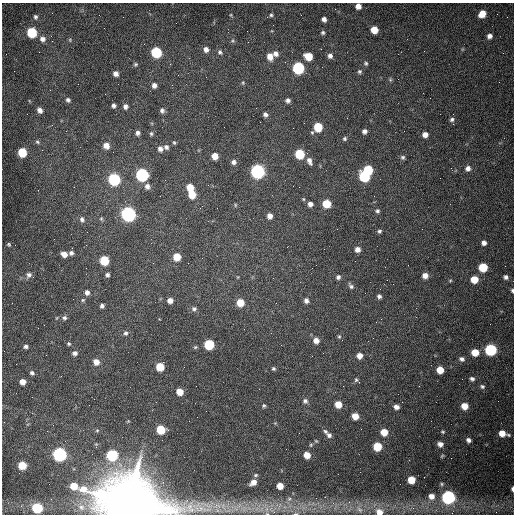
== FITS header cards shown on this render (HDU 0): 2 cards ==
NAXIS1  =                  512 /fastest changing axis
NAXIS2  =                  512 /next to fastest changing axis

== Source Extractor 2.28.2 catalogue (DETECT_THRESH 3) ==
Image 512 x 512 px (HDU 0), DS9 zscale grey, 1 PNG px = 1 image px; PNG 516 x 516 px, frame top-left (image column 1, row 512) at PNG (2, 3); no overlay
Background 1540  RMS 24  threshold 71.5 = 3 sigma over >= 5 px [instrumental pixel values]
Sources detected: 171; all 171 listed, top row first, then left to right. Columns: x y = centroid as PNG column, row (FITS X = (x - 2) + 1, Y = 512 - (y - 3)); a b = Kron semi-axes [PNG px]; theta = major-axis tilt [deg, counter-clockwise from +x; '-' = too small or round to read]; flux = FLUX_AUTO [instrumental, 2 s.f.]
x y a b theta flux
358 6 5 5 - 1.1e+04
482 14 6 5 - 2.4e+04
231 15 6 3 -72 1.7e+03
271 15 4 4 - 2.5e+03
35 17 6 5 - 3.7e+03
324 19 5 4 - 6.0e+03
374 30 6 5 - 2.4e+04
32 32 6 6 - 9.6e+04
323 33 5 5 - 3.0e+03
51 36 2 2 - 1.1e+03
489 36 5 4 - 6.4e+03
42 39 7 7 - 7.9e+03
70 40 5 4 - 1.8e+03
233 41 6 5 - 2.7e+03
206 49 6 6 - 7.9e+03
156 52 6 6 - 1.3e+05
220 52 7 6 - 4.2e+03
276 54 6 5 - 6.6e+03
270 56 8 6 -77 1.3e+04
308 56 6 6 - 3.2e+04
330 56 6 5 - 5.8e+03
366 63 5 5 - 2.9e+03
135 64 5 5 - 2.5e+03
298 68 6 6 - 2.0e+05
359 72 6 5 - 3.1e+03
116 74 5 5 - 7.6e+03
390 80 6 5 - 2.4e+03
243 83 5 4 - 1.8e+03
154 85 6 5 - 7.4e+03
105 94 2 2 - 9.7e+02
68 100 6 5 - 3.9e+03
288 100 5 4 - 4.6e+03
114 105 4 4 - 4.4e+03
125 106 6 6 - 5.9e+03
40 110 6 5 - 7.0e+03
162 110 6 5 - 4.6e+03
265 114 6 5 - 5.2e+03
452 119 7 5 34 4.0e+03
318 127 7 6 - 6.0e+04
293 128 2 2 - 6.9e+02
364 131 5 5 - 5.5e+03
137 133 5 5 - 5.2e+03
151 134 6 4 77 2.7e+03
425 135 5 5 - 1.0e+04
344 138 6 5 - 3.0e+03
37 142 7 5 -40 2.9e+03
174 143 5 4 - 2.1e+03
106 146 7 6 - 1.3e+04
166 147 6 6 - 4.9e+03
160 149 6 5 - 6.8e+03
22 152 6 6 - 6.1e+04
299 154 6 6 - 8.7e+04
215 156 5 5 - 1.8e+04
403 157 6 6 - 3.2e+03
309 161 10 6 -67 7.9e+03
233 162 6 6 - 5.8e+03
468 168 6 6 - 7.5e+03
368 170 6 5 - 6.8e+04
257 171 7 6 - 4.4e+05
142 175 7 6 - 2.6e+05
364 176 7 6 - 1.2e+05
114 179 7 6 - 2.0e+05
147 186 7 6 - 7.6e+03
190 187 5 5 - 2.6e+04
299 187 2 2 - 9.2e+02
192 194 6 5 - 3.4e+04
310 204 5 5 - 7.6e+03
326 204 6 6 - 4.8e+04
235 205 6 4 -90 1.7e+03
377 211 6 5 - 3.3e+03
128 214 7 6 - 5.4e+05
270 216 5 5 - 9.0e+03
82 219 8 6 -59 5.2e+03
101 219 6 5 - 2.3e+03
379 231 5 4 - 3.1e+03
484 243 5 5 - 6.7e+03
9 244 4 4 - 2.3e+03
357 249 5 5 - 9.4e+03
71 253 5 5 - 4.5e+03
64 254 6 5 - 1.2e+04
177 257 6 5 - 3.2e+04
202 258 2 2 - 6.6e+02
104 260 6 6 - 6.7e+04
483 267 6 6 - 5.7e+04
29 275 8 7 - 5.9e+03
107 275 5 4 - 3.7e+03
425 275 6 5 - 1.1e+04
338 277 5 5 - 4.4e+03
506 277 5 5 - 4.6e+03
273 278 2 2 - 7.5e+02
474 279 6 5 - 2.8e+04
450 281 4 4 - 1.6e+03
351 286 9 5 -54 4.6e+03
512 291 5 3 - 2.9e+03
87 292 5 5 - 6.3e+03
379 296 5 4 - 4.4e+03
83 300 5 4 - 2.0e+03
170 300 5 5 - 9.0e+03
306 301 5 5 - 5.9e+03
240 302 6 5 - 3.2e+04
276 303 3 2 - 1.3e+03
102 306 4 4 - 4.4e+03
194 309 6 5 - 4.3e+03
64 318 6 6 - 4.0e+03
381 319 2 2 - 8.9e+02
126 333 6 5 - 3.8e+03
339 336 5 5 - 2.4e+03
316 341 6 6 - 1.1e+04
69 344 5 5 - 2.4e+03
209 344 6 6 - 1.0e+05
26 346 5 4 - 4.2e+03
195 347 5 4 - 2.0e+03
491 350 6 6 - 2.0e+05
475 352 6 5 - 2.8e+04
75 353 6 5 - 5.1e+03
359 356 5 5 - 1.2e+04
462 359 6 5 - 5.0e+03
96 362 6 5 - 1.4e+04
160 367 6 5 - 4.4e+04
273 368 5 4 - 2.7e+03
440 370 6 5 - 2.4e+04
32 373 5 5 - 3.9e+03
472 379 6 5 - 4.3e+03
356 380 7 5 59 3.1e+03
23 382 5 5 - 1.2e+04
482 386 7 6 - 3.7e+03
179 392 5 5 - 2.4e+04
305 401 7 7 - 4.9e+03
338 404 5 5 - 2.4e+04
264 406 5 4 - 2.4e+03
465 406 6 5 - 1.9e+04
396 407 5 4 - 7.4e+03
355 416 5 5 - 2.0e+04
128 421 4 4 - 1.4e+03
189 421 2 2 - 5.7e+02
97 430 5 5 - 2.2e+03
161 430 6 6 - 6.0e+04
325 431 6 4 -45 3.1e+03
384 432 6 5 - 2.7e+04
442 432 5 4 - 1.8e+03
502 433 8 5 -16 1.8e+04
329 435 6 5 - 4.5e+03
468 440 5 4 - 5.2e+03
316 441 4 3 - 1.4e+03
440 444 5 5 - 7.5e+03
377 446 6 6 - 5.0e+04
60 454 6 6 - 4.1e+05
112 455 6 6 - 1.5e+05
307 455 5 5 - 2.0e+04
22 465 6 5 - 4.2e+04
256 475 5 4 - 2.4e+03
411 480 6 5 - 3.2e+04
253 482 6 5 - 1.1e+04
442 484 5 4 - 2.1e+03
280 486 5 5 - 1.8e+04
512 489 5 3 - 3.8e+03
431 496 7 6 - 1.0e+04
448 497 7 6 - 3.4e+05
316 498 2 2 - 3.8e+03
289 499 6 5 - 2.9e+03
130 502 23 21 -32 1.5e+07
349 502 4 4 - 1.6e+03
217 506 14 9 8 2.2e+04
81 507 12 10 -30 1.5e+04
37 508 6 6 - 1.1e+05
236 508 9 5 -45 6.9e+03
244 508 8 6 79 7.0e+03
360 509 10 6 -38 5.7e+03
379 512 8 7 - 1.3e+04
267 514 6 4 -2 2.5e+03
295 514 7 3 1 2.3e+03
At the frame edge (FLAGS 8, measured only in part): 7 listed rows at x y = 358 6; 512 291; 512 489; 130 502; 379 512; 267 514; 295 514